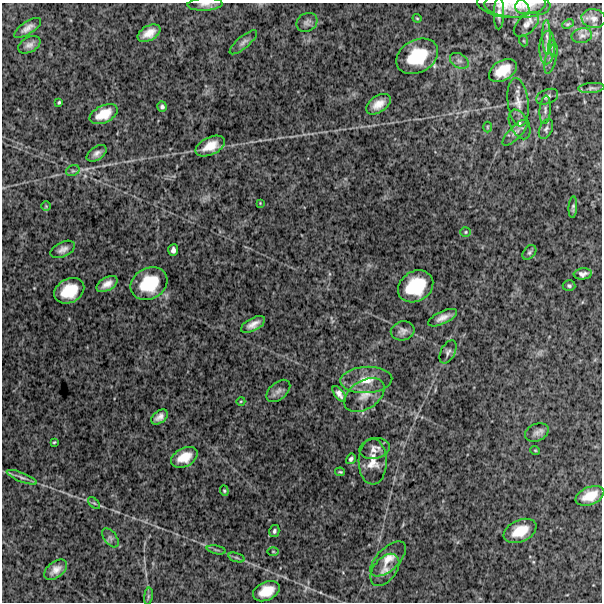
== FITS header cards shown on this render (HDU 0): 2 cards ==
NAXIS1  =                  600
NAXIS2  =                  600

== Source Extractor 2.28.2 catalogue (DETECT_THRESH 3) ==
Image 600 x 600 px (HDU 0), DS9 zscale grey, 1 PNG px = 1 image px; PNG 604 x 604 px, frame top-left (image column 1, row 600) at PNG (2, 3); each listed source drawn as its Kron ellipse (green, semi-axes under 4 px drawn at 4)
Background 754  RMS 280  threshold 843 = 3 sigma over >= 5 px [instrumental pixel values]
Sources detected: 84; all 84 listed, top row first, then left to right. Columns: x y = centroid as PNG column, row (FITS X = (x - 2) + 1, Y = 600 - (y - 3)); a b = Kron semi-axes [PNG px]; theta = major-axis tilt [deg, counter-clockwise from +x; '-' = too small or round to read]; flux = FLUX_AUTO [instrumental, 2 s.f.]
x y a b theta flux
205 4 17 6 2 98000
503 5 26 12 -10 250000
517 5 33 12 -2 310000
530 5 15 9 11 130000
499 13 16 5 88 92000
417 18 4 3 - 17000
594 19 12 9 -12 110000
307 22 11 9 31 84000
526 24 15 8 43 120000
568 24 6 4 24 23000
28 28 16 6 33 120000
149 33 12 7 28 200000
582 36 10 7 12 84000
547 37 17 4 -88 99000
524 41 5 3 - 17000
243 42 17 6 40 83000
29 45 12 7 29 99000
547 47 17 7 87 140000
553 49 8 5 -80 35000
417 56 22 16 29 780000
551 59 15 5 75 78000
459 61 10 7 -33 76000
503 70 15 9 32 340000
591 88 13 5 5 64000
547 97 11 7 22 68000
59 102 3 3 - 22000
518 102 24 10 -83 210000
378 104 14 8 34 200000
162 107 5 5 - 42000
545 110 14 5 86 69000
104 114 15 8 26 310000
520 124 16 9 -64 120000
487 127 5 3 - 19000
546 129 10 6 66 58000
515 132 17 6 46 98000
210 146 16 9 24 270000
97 153 11 6 34 90000
73 171 7 5 27 41000
260 203 3 3 - 13000
46 206 5 5 - 24000
573 207 10 4 86 42000
466 232 5 4 - 24000
63 249 13 7 26 100000
173 250 6 5 - 62000
529 252 8 5 51 46000
583 274 9 5 4 70000
107 284 11 6 31 150000
149 284 19 15 29 730000
416 286 18 15 32 790000
569 286 6 5 - 39000
69 291 16 12 27 520000
443 318 16 6 25 130000
253 324 13 6 27 140000
403 331 12 9 12 100000
448 352 12 7 62 69000
366 380 26 13 3 360000
278 391 14 8 41 99000
339 394 9 5 -53 90000
364 395 22 14 34 290000
241 401 4 3 - 15000
160 417 9 6 38 110000
537 432 12 8 24 95000
54 442 4 3 - 20000
374 449 15 10 12 120000
535 450 5 3 - 16000
184 457 14 9 27 290000
351 459 5 4 - 41000
373 462 23 14 -89 260000
340 472 5 3 - 21000
22 477 16 4 -22 76000
224 491 5 4 - 25000
590 496 15 9 22 300000
94 503 7 4 -44 33000
274 531 6 5 - 41000
520 531 17 10 25 370000
110 538 11 6 -53 58000
216 550 10 3 -11 34000
273 551 6 4 -1 20000
236 557 8 3 -19 33000
388 559 22 11 44 230000
56 570 13 8 38 140000
385 570 18 11 52 160000
266 591 14 9 24 310000
148 596 8 4 82 36000
At the frame edge (FLAGS 8, measured only in part): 1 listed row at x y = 205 4